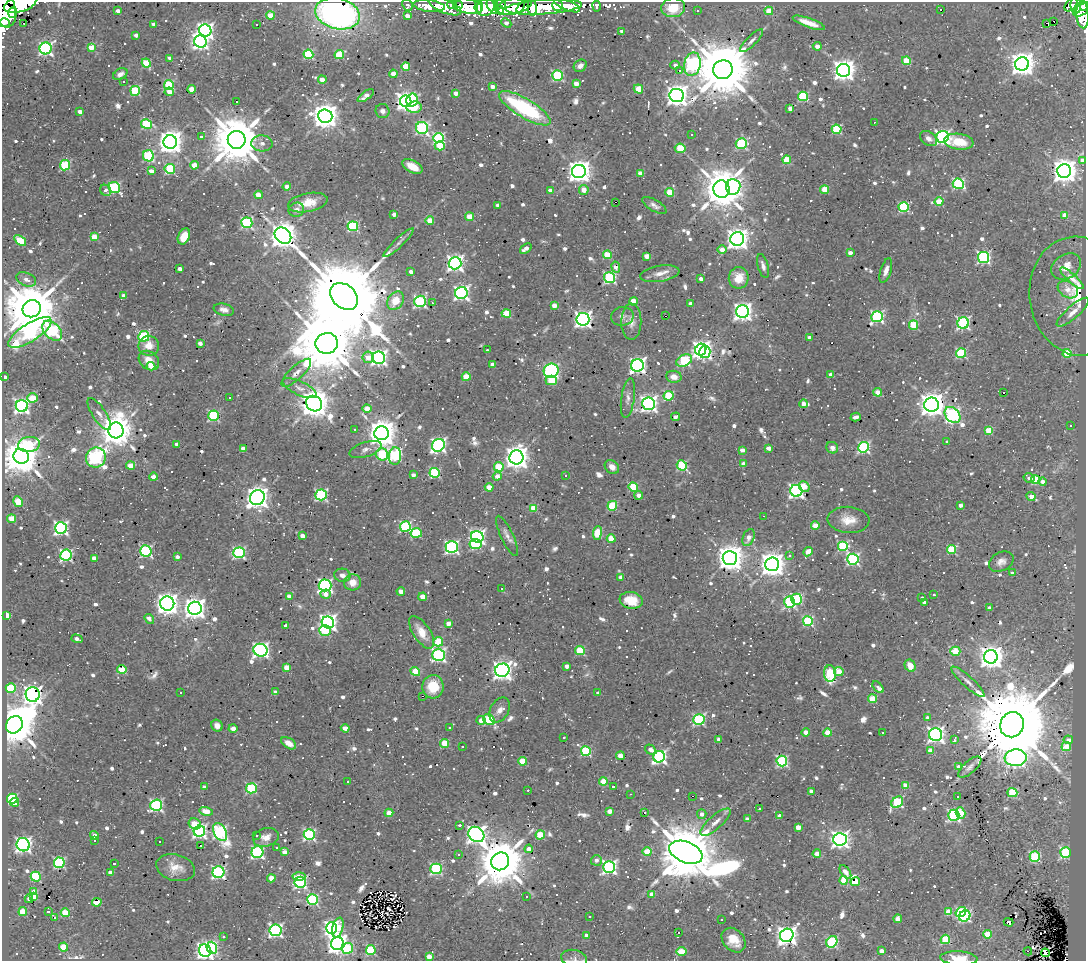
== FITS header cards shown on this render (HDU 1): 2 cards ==
NAXIS1  =                 1084
NAXIS2  =                  959

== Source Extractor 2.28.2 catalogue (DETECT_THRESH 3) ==
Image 1084 x 959 px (HDU 1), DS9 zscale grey, 1 PNG px = 1 image px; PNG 1088 x 963 px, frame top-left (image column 1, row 959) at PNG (2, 2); each listed source drawn as its Kron ellipse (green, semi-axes under 4 px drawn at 4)
Background 0.278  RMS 0.023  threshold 0.0703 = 3 sigma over >= 5 px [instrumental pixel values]
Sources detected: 1069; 5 with non-positive FLUX_AUTO (blend fragments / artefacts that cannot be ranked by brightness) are neither listed nor drawn; of the other 1064, the 500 brightest by FLUX_AUTO listed and drawn (564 fainter detections omitted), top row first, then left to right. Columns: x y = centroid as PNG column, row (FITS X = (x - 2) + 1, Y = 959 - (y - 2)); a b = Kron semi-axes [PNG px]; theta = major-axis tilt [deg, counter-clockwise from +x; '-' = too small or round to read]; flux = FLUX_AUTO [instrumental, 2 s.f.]
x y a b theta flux
20 4 17 8 16 2500
407 5 6 5 - 15
452 5 5 3 - 150
500 5 6 3 -16 120
557 5 5 5 - 390
567 5 14 5 -22 140
1071 5 8 5 48 52
1076 5 9 5 89 130
429 6 16 5 -6 140
445 6 17 7 -23 150
458 6 5 4 - 270
467 6 15 7 -15 420
493 6 8 5 -56 430
524 6 9 4 35 540
596 6 5 4 - 30
1084 6 4 3 - 140
479 7 6 4 85 210
486 7 9 8 - 450
511 7 14 8 11 650
544 7 38 7 4 87
532 8 8 4 -83 160
673 8 12 9 4 36
5 10 17 10 -81 1900
499 10 5 4 - 190
941 10 3 3 - 47
1082 10 9 5 29 280
118 11 4 3 - 9.3
697 11 3 3 - 8
769 11 4 4 - 37
13 13 5 3 - 420
337 14 22 15 -14 520
270 15 4 4 - 43
1083 15 13 6 -87 200
407 16 4 3 - 12
1054 21 3 3 - 640
5 23 5 4 - 420
24 23 3 2 - 18
506 23 5 4 - 10
809 23 17 4 -20 19
1047 23 4 3 - 150
154 24 4 3 - 12
257 25 3 3 - 13
205 30 6 6 - 690
622 31 4 3 - 9.2
136 35 4 3 - 8
200 41 6 6 - 630
752 41 15 5 45 8.1
817 46 4 4 - 9
91 47 4 4 - 31
46 48 6 6 - 450
308 54 5 4 - 130
339 55 5 4 - 75
170 58 4 3 - 13
906 61 4 4 - 48
146 63 5 4 - 60
692 64 12 8 78 400
1022 64 7 6 - 1900
675 65 4 4 - 7.5
406 66 4 4 - 49
580 66 7 5 34 8.4
723 70 10 9 - 18000
843 70 6 6 - 1400
679 71 3 3 - 17
120 74 8 5 31 9.1
393 74 4 4 - 27
557 76 5 5 - 150
322 80 4 4 - 21
123 81 3 3 - 43
576 84 4 4 - 21
169 85 5 5 - 140
493 87 4 3 - 12
192 89 4 4 - 30
638 89 5 4 - 46
135 91 5 5 - 110
169 92 4 4 - 21
456 93 4 4 - 13
677 95 7 6 - 1400
366 96 9 4 36 17
803 96 5 4 - 130
412 100 7 5 75 130
236 101 3 3 - 29
406 101 6 5 - 980
414 107 7 5 4 63
525 108 29 9 -31 180
790 108 4 3 - 11
382 111 7 7 - 7.9
80 112 4 3 - 8.7
325 116 7 7 - 2200
874 122 3 2 - 10
147 124 5 5 - 120
422 128 6 6 - 290
837 129 5 4 - 110
692 135 3 3 - 7.7
201 137 3 3 - 8.6
943 137 6 6 - 470
439 138 5 5 - 210
928 138 9 6 -35 9
237 140 9 9 - 12000
170 142 7 6 - 2100
959 142 15 8 -9 40
262 143 10 8 -3 9.5
741 144 5 5 - 190
440 146 5 4 - 59
680 148 5 4 - 77
148 156 5 5 - 150
787 160 4 4 - 56
1082 160 4 4 - 14
65 165 5 5 - 130
194 165 4 4 - 30
412 166 11 6 -29 24
170 169 5 5 - 140
151 171 4 3 - 16
579 171 7 6 - 1700
1064 171 7 7 - 1900
640 173 4 4 - 28
958 184 5 5 - 210
114 187 6 5 - 230
287 187 4 4 - 11
733 187 8 7 - 350
722 189 9 8 - 7200
106 190 6 5 - 9.9
584 190 5 5 - 17
825 190 4 4 - 52
550 191 4 4 - 14
670 192 4 4 - 51
258 195 4 4 - 27
615 202 3 2 - 840
939 202 4 4 - 54
308 203 20 9 11 30
498 205 4 4 - 7.7
654 205 13 5 -30 7.6
904 207 5 5 - 160
296 210 8 7 - 8.2
394 214 4 3 - 12
1064 215 4 4 - 24
470 217 4 4 - 48
430 221 4 4 - 32
247 223 5 5 - 230
353 226 5 5 - 190
184 236 8 5 65 25
283 236 9 7 -44 2900
94 237 4 4 - 42
737 239 7 7 - 1300
20 241 7 4 -38 82
398 243 20 4 44 8.5
526 248 6 4 35 12
722 250 4 4 - 20
850 253 4 3 - 14
607 255 4 4 - 61
647 256 4 4 - 21
983 257 6 5 - 340
455 263 6 6 - 690
763 266 12 5 -74 7.5
1066 266 16 12 30 24
616 267 5 4 - 11
180 269 4 3 - 11
886 271 13 5 73 10
411 272 4 3 - 8.9
660 274 20 8 10 14
610 278 5 5 - 260
739 278 11 10 - 30
1072 278 15 4 -42 12
26 279 10 6 -22 12
701 279 4 3 - 8.5
1068 290 11 8 -32 15
461 293 6 6 - 550
124 296 4 4 - 15
344 296 16 11 -40 49000
1078 296 60 49 -81 28
395 301 10 7 54 31
420 301 6 5 - 250
633 301 4 4 - 35
432 303 3 3 - 35
690 304 3 3 - 9
554 305 4 4 - 19
32 309 9 8 - 15000
224 310 10 6 -13 9.3
743 311 6 6 - 940
1073 312 21 6 41 14
506 314 4 4 - 60
622 316 11 9 10 7.9
665 316 3 2 - 15
877 317 6 5 - 280
583 319 6 6 - 790
631 322 18 10 90 15
963 323 6 5 - 310
914 325 5 4 - 65
52 331 12 7 -46 280
30 332 25 9 32 490
144 336 5 5 - 190
810 337 4 3 - 10
200 343 4 4 - 9.6
327 343 11 10 - 19000
149 346 10 10 - 19
701 349 6 5 - 700
487 350 3 3 - 14
705 352 6 5 - 260
961 353 5 5 - 150
1067 353 4 4 - 62
368 357 6 5 - 20
379 358 6 6 - 580
149 360 11 9 -38 22
684 361 8 5 27 180
492 365 4 4 - 12
637 365 6 6 - 650
151 366 4 4 - 22
551 371 7 7 - 240
296 373 19 6 43 13
831 375 4 4 - 19
5 377 3 3 - 11
466 377 4 4 - 47
674 377 7 6 - 15
551 380 5 5 - 49
300 388 19 7 -25 13
878 392 4 4 - 39
1003 393 3 3 - 9.6
668 396 5 4 - 100
230 397 3 2 - 77
33 398 5 4 - 49
628 398 20 6 81 11
314 404 8 7 - 3400
649 404 6 6 - 730
803 404 4 4 - 12
931 405 7 7 - 2200
22 406 6 6 - 580
367 409 4 4 - 34
99 414 18 6 -56 11
952 415 9 6 -46 390
213 416 5 5 - 180
675 417 4 3 - 9.5
856 417 5 4 - 9.7
1071 426 3 3 - 57
354 429 3 2 - 37
116 430 8 7 - 4200
989 431 4 4 - 50
382 433 7 7 - 2900
947 441 3 3 - 23
29 444 11 7 10 86
177 444 3 3 - 11
438 445 6 6 - 460
863 447 5 5 - 250
243 448 4 4 - 13
768 448 4 3 - 19
832 448 6 5 - 13
366 449 17 7 18 9.7
742 450 4 3 - 15
382 454 6 5 - 120
21 456 8 7 - 5900
395 456 8 6 85 240
516 457 7 7 - 1700
96 458 10 9 - 400
744 464 4 3 - 20
682 465 5 4 - 150
130 466 4 4 - 33
499 467 5 4 - 56
612 467 8 6 -42 11
435 473 5 5 - 140
413 475 4 4 - 7.4
566 475 3 3 - 20
497 476 4 4 - 14
153 477 4 3 - 20
1029 478 6 4 -14 7.5
1036 480 4 4 - 99
1043 482 4 4 - 12
489 487 4 4 - 23
633 487 5 4 - 80
804 487 6 4 -48 18
796 491 6 6 - 510
321 495 6 5 - 230
639 495 4 4 - 15
1031 496 5 4 - 23
257 498 8 7 - 1600
18 502 6 4 -61 59
960 505 4 3 - 9.1
612 506 5 4 - 97
534 508 4 4 - 40
764 516 3 2 - 18
12 519 4 4 - 50
848 520 21 13 -4 27
815 525 4 4 - 27
405 526 5 5 - 220
61 528 6 5 - 460
416 533 5 5 - 110
597 533 7 4 83 72
302 536 4 4 - 13
507 536 22 6 -65 11
477 537 6 5 - 500
748 538 9 5 66 12
611 539 4 4 - 44
476 544 6 5 - 140
843 546 5 5 - 140
452 547 6 6 - 380
952 550 4 4 - 95
146 551 6 5 - 260
808 552 5 4 - 25
239 553 5 5 - 280
66 555 6 5 - 300
790 556 3 3 - 7.3
177 557 4 3 - 8.6
94 558 4 4 - 13
730 558 7 7 - 2600
853 559 6 5 - 270
1001 562 13 9 28 11
772 564 7 7 - 2100
1013 573 4 3 - 7.9
342 575 8 6 -12 9.7
621 577 4 3 - 13
352 582 8 8 - 19
325 585 6 6 - 450
502 589 3 3 - 26
401 591 4 4 - 20
326 594 5 4 - 13
934 595 3 3 - 9.6
289 596 4 3 - 11
423 597 4 4 - 30
922 598 3 3 - 48
797 599 5 5 - 140
631 600 11 8 -10 20
790 602 6 5 - 230
167 603 7 7 - 1400
924 603 3 3 - 8.5
195 608 7 6 - 1300
989 608 3 3 - 11
7 615 4 4 - 46
149 619 5 3 - 17
808 621 5 5 - 170
328 622 6 6 - 780
448 623 4 4 - 15
286 626 4 3 - 8.4
325 631 6 5 - 81
422 632 19 8 -57 28
77 639 6 3 -19 11
438 642 5 5 - 71
260 650 7 6 - 560
580 651 5 4 - 86
955 651 5 4 - 44
438 655 6 6 - 370
991 657 7 7 - 1800
567 666 4 4 - 12
910 666 6 5 - 20
287 667 4 4 - 22
122 669 4 4 - 66
502 670 7 6 - 1100
839 671 5 4 - 30
415 672 5 4 - 67
830 673 8 6 -87 110
968 682 22 5 -42 12
433 687 12 10 88 52
878 687 7 4 -49 14
11 688 5 5 - 94
275 692 4 4 - 7.3
181 693 3 3 - 22
598 693 3 3 - 7.6
33 694 7 7 - 1000
422 696 3 2 - 140
872 699 4 4 - 47
500 710 13 9 60 12
928 718 4 3 - 8.2
481 720 4 4 - 17
489 720 6 5 - 110
699 720 5 5 - 220
14 725 9 8 - 7900
1012 725 13 11 62 42000
217 726 6 5 - 11
233 728 4 4 - 16
345 728 4 4 - 20
450 728 3 3 - 16
806 732 4 4 - 23
827 733 4 4 - 45
883 733 3 3 - 51
936 735 6 6 - 640
564 737 3 3 - 8.6
719 739 4 4 - 16
954 740 4 3 - 8.1
1068 740 5 4 - 13
289 743 8 5 -32 15
445 743 4 4 - 58
462 746 3 3 - 82
1066 747 5 4 - 35
650 749 6 4 -34 10
586 751 5 5 - 140
931 751 4 4 - 24
620 756 4 4 - 33
659 757 6 5 - 400
1016 758 11 8 6 930
522 761 4 4 - 46
782 761 5 5 - 220
958 767 4 3 - 10
970 767 14 6 41 7.4
348 781 3 3 - 38
603 781 4 4 - 46
906 786 4 4 - 39
204 787 4 3 - 7.7
614 787 3 3 - 43
251 788 5 5 - 160
528 790 3 3 - 10
811 791 4 3 - 7.9
1012 793 5 4 - 84
631 794 3 2 - 8.3
692 796 3 2 - 41
957 797 3 3 - 100
12 799 5 5 - 160
14 802 4 3 - 27
897 802 6 5 - 140
156 805 6 5 - 290
759 809 3 3 - 16
206 811 7 4 -14 26
609 811 4 4 - 15
389 813 4 4 - 21
644 813 3 3 - 31
960 813 6 4 -72 32
702 814 5 4 - 8.3
954 815 5 5 - 280
780 816 4 4 - 10
747 819 4 3 - 12
715 822 19 6 42 13
195 824 6 5 - 48
460 825 3 3 - 8.5
798 827 4 4 - 22
199 831 6 5 - 430
220 832 10 6 -63 360
309 834 5 5 - 260
476 834 8 7 - 950
94 835 5 4 - 11
257 835 3 3 - 91
540 835 4 4 - 61
266 837 13 9 16 14
840 839 6 6 - 880
94 840 3 3 - 22
159 842 3 3 - 9.3
23 845 7 6 - 610
200 846 3 3 - 110
277 847 3 3 - 12
529 849 4 4 - 14
257 852 6 6 - 330
285 852 4 4 - 17
647 852 4 4 - 40
686 852 17 10 -22 19000
1065 852 5 5 - 210
459 854 3 3 - 9.7
817 854 4 4 - 23
1035 857 5 5 - 150
596 860 5 5 - 7.9
500 861 9 8 - 10000
59 863 5 5 - 200
114 864 3 3 - 200
609 867 6 5 - 420
175 868 20 13 -14 24
436 869 5 5 - 210
218 872 6 6 - 360
845 872 8 4 -54 8.2
110 873 4 4 - 14
299 876 6 4 1 18
36 877 5 5 - 120
271 878 4 4 - 21
844 880 4 4 - 52
300 882 6 5 - 320
855 882 5 3 - 28
34 892 4 4 - 24
652 894 4 4 - 18
34 896 4 4 - 32
526 896 3 3 - 20
29 899 4 4 - 7.6
312 899 5 5 - 210
97 902 5 3 - 44
23 912 4 4 - 54
49 912 3 3 - 7.4
948 912 4 4 - 39
961 912 5 4 - 140
65 913 4 4 - 68
590 916 3 3 - 8.8
965 916 6 5 - 230
55 917 3 3 - 170
721 919 3 3 - 8.5
898 919 4 4 - 12
1009 922 5 3 - 20
331 928 6 5 - 400
338 928 10 5 75 51
276 930 6 6 - 410
678 932 3 3 - 23
987 934 4 4 - 51
787 935 7 6 - 1000
587 936 4 4 - 16
223 937 3 3 - 9.7
945 939 5 4 - 73
734 940 14 10 -47 27
832 942 6 5 - 180
337 944 6 6 - 1100
63 947 4 4 - 43
212 948 6 5 - 180
348 948 6 5 - 99
371 950 5 5 - 120
205 951 6 6 - 770
681 951 5 4 - 42
881 951 4 4 - 13
1028 951 4 2 - 9.6
1045 953 4 4 - 120
429 956 4 4 - 21
574 958 13 8 -11 8
959 958 18 7 -4 28
At the frame edge (FLAGS 8, measured only in part): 8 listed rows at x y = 20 4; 1084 6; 5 10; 337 14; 5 23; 681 951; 574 958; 959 958
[564 fainter detections neither listed nor drawn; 5 non-positive-flux detections neither listed nor drawn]